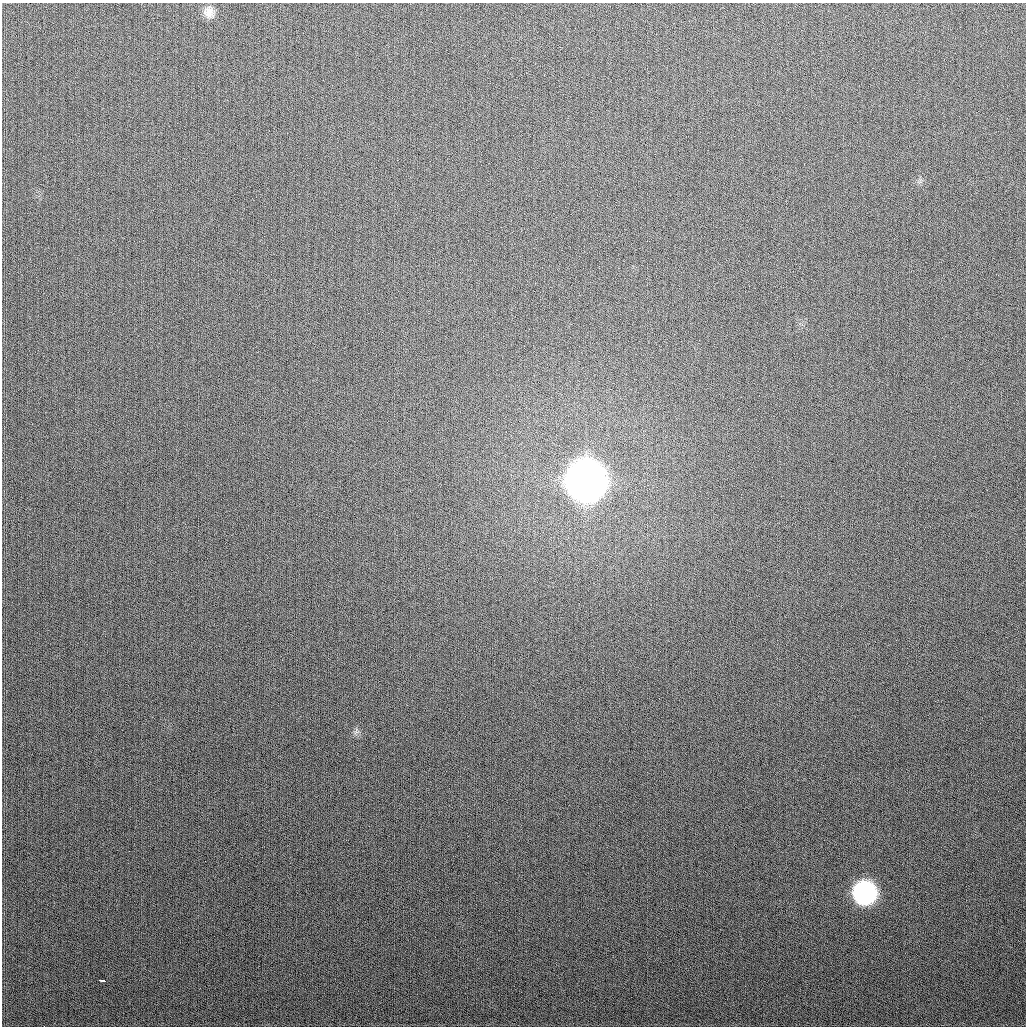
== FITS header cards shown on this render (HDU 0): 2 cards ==
NAXIS1  =                 1024
NAXIS2  =                 1024

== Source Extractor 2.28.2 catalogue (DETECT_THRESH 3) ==
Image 1024 x 1024 px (HDU 0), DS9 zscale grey, 1 PNG px = 1 image px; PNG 1028 x 1028 px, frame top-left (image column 1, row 1024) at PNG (2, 3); no overlay
Background 276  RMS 11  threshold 32.2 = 3 sigma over >= 5 px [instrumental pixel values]
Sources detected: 4; all 4 listed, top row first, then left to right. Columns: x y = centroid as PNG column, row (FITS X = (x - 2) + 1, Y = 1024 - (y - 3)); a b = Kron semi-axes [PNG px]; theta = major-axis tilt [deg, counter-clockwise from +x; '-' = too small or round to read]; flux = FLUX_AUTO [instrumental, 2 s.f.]
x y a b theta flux
209 12 14 11 -83 6.5e+03
586 480 19 18 - 2.1e+06
865 893 16 15 - 1.3e+05
102 980 6 3 -14 4.1e+03